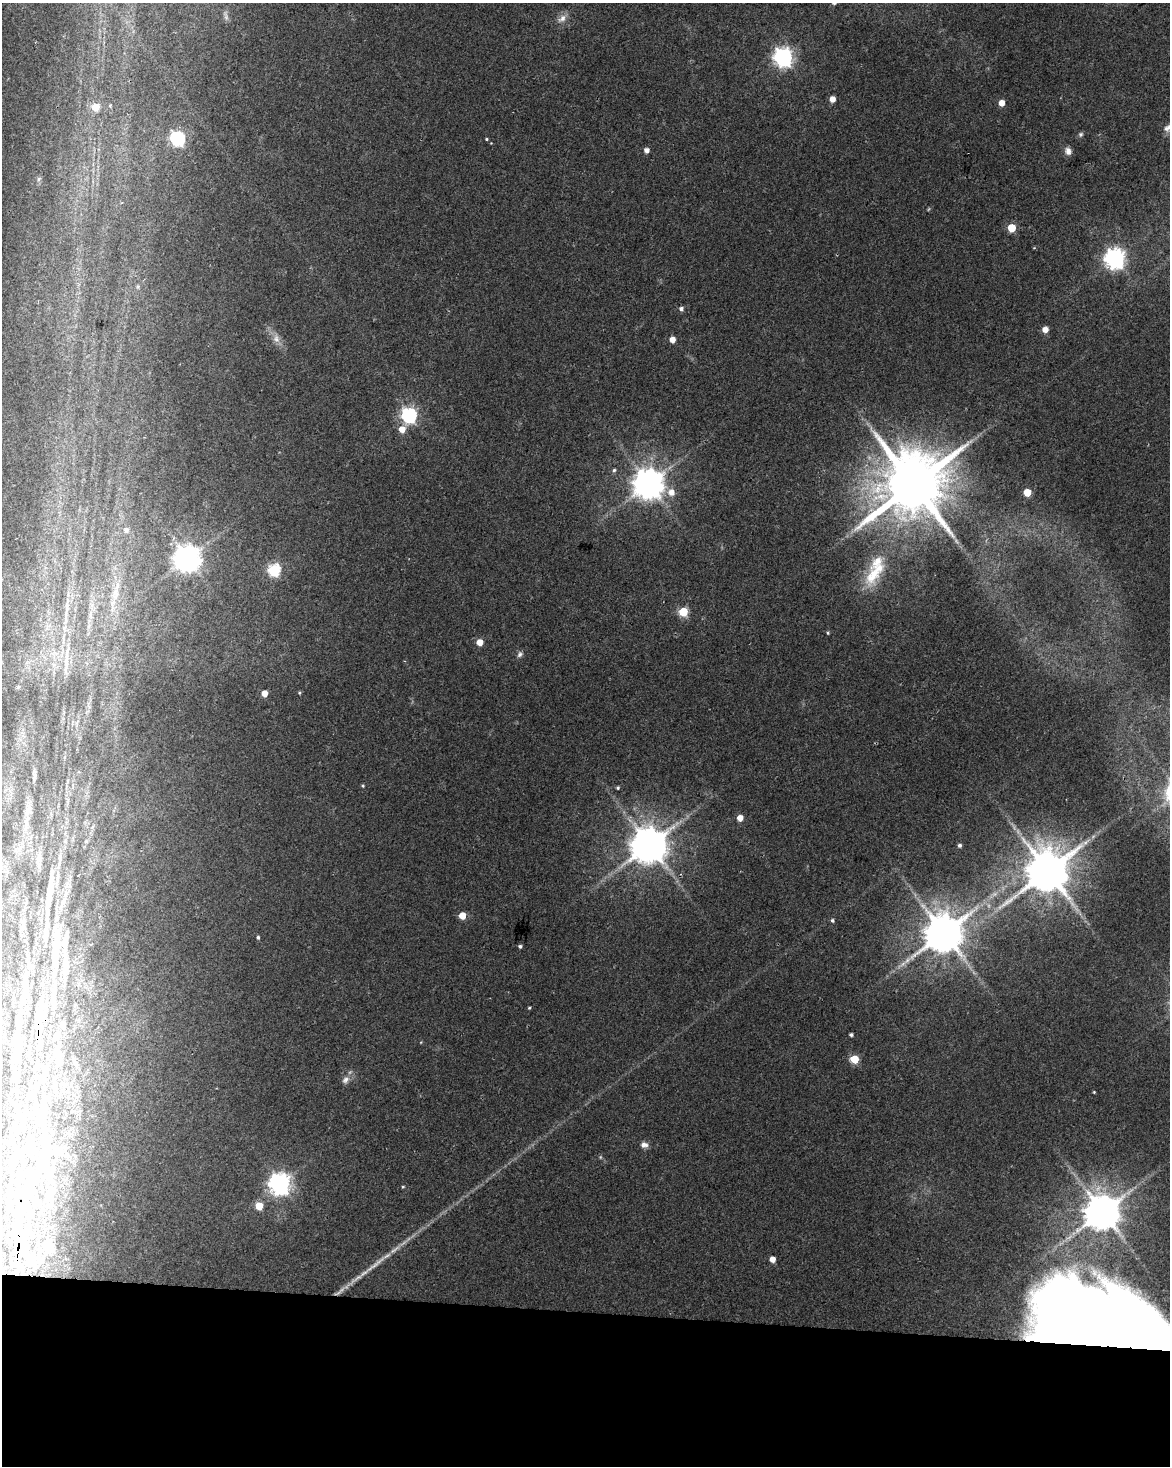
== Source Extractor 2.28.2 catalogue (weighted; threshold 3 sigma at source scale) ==
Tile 10 of 4 x 3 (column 2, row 3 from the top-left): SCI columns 1175-2342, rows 284-1747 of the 4677 x 4900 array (HDU 1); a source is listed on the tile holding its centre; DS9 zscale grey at full resolution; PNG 1172 x 1468 px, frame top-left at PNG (2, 3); no overlay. Shown black and unused: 11% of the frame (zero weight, under 2 of 3 exposures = <1% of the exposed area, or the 3 px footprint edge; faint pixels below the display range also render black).
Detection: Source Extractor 2.28.2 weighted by HDU 2 'WHT'; one run over the whole footprint, this tile lists its part. Background 0.0368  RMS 0.0047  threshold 0.0212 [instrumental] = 3 sigma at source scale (4.5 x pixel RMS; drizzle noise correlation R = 1.50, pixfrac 1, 0.0396/0.0396 arcsec/px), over >= 5 px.
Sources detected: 116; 6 too faint to see at this stretch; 7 inside a brighter object's white glare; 2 long thin detections or spike segments (spike, bleed or trail) — not listed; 27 inside a brighter listed object's ellipse — not listed separately; the other 74 listed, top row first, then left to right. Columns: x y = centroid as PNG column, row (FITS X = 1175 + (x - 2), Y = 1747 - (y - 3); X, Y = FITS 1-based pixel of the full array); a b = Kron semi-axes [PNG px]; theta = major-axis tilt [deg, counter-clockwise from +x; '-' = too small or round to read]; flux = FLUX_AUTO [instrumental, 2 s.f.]
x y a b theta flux
226 16 13 5 -77 1.5
562 18 14 9 36 3.4
783 57 7 7 - 240
832 99 5 5 - 4.8
1002 103 5 4 - 5.1
110 106 4 3 - 0.83
95 107 5 5 - 13
1168 128 15 9 30 3.5
1081 134 7 6 - 0.99
177 138 6 6 - 110
486 139 3 3 - 0.52
646 150 5 5 - 2.8
1068 151 9 8 - 2.7
39 179 7 5 47 1.1
1011 228 5 5 - 17
1115 259 7 7 - 290
681 309 5 5 - 1.6
1045 330 5 5 - 5.1
276 338 14 9 -74 3.7
672 340 5 4 - 4.8
409 415 7 6 - 130
402 429 7 6 - 6
614 470 6 4 73 0.91
648 484 9 9 - 880
913 485 18 16 62 5100
671 492 8 7 - 4.8
1027 492 5 5 - 13
126 530 6 6 - 2
187 558 8 8 - 600
274 570 6 6 - 61
873 575 35 18 64 18
115 594 22 9 75 7.1
67 607 24 6 86 4.9
683 612 5 5 - 28
90 615 13 5 -90 2.4
828 633 4 3 - 0.56
479 642 5 5 - 7.5
520 654 8 6 49 1.5
19 687 6 5 - 0.89
264 693 5 4 - 6.3
299 693 4 4 - 0.51
35 775 18 4 87 1.9
363 786 4 3 - 0.57
618 788 4 4 - 0.68
28 810 30 12 83 9.5
740 818 5 5 - 5.5
649 845 10 10 - 1500
960 845 4 4 - 1.2
19 849 25 14 47 12
39 858 15 9 88 4.7
5 871 14 8 8 3.7
1047 871 13 12 - 2400
462 915 5 5 - 9.1
832 920 5 4 - 0.98
23 925 31 11 88 11
944 933 12 11 - 1900
258 937 4 4 - 0.83
520 946 4 4 - 0.95
56 949 93 15 86 52
23 997 59 16 83 35
529 1008 4 3 - 0.58
851 1035 4 3 - 1.1
421 1042 5 3 - 0.35
854 1059 5 5 - 18
345 1080 12 8 58 2.7
1094 1092 3 3 - 0.42
644 1145 9 7 -5 2.5
280 1184 8 8 - 340
403 1187 4 3 - 0.52
259 1206 5 5 - 12
1102 1212 10 10 - 1500
21 1218 213 85 81 500
772 1259 5 4 - 4.8
1099 1319 109 29 -29 770
Overlapping masked pixels (flux is a lower limit): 2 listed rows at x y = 21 1218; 1099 1319
Isophote crosses this tile's border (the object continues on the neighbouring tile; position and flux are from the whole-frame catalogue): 3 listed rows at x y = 1168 128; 21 1218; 1099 1319